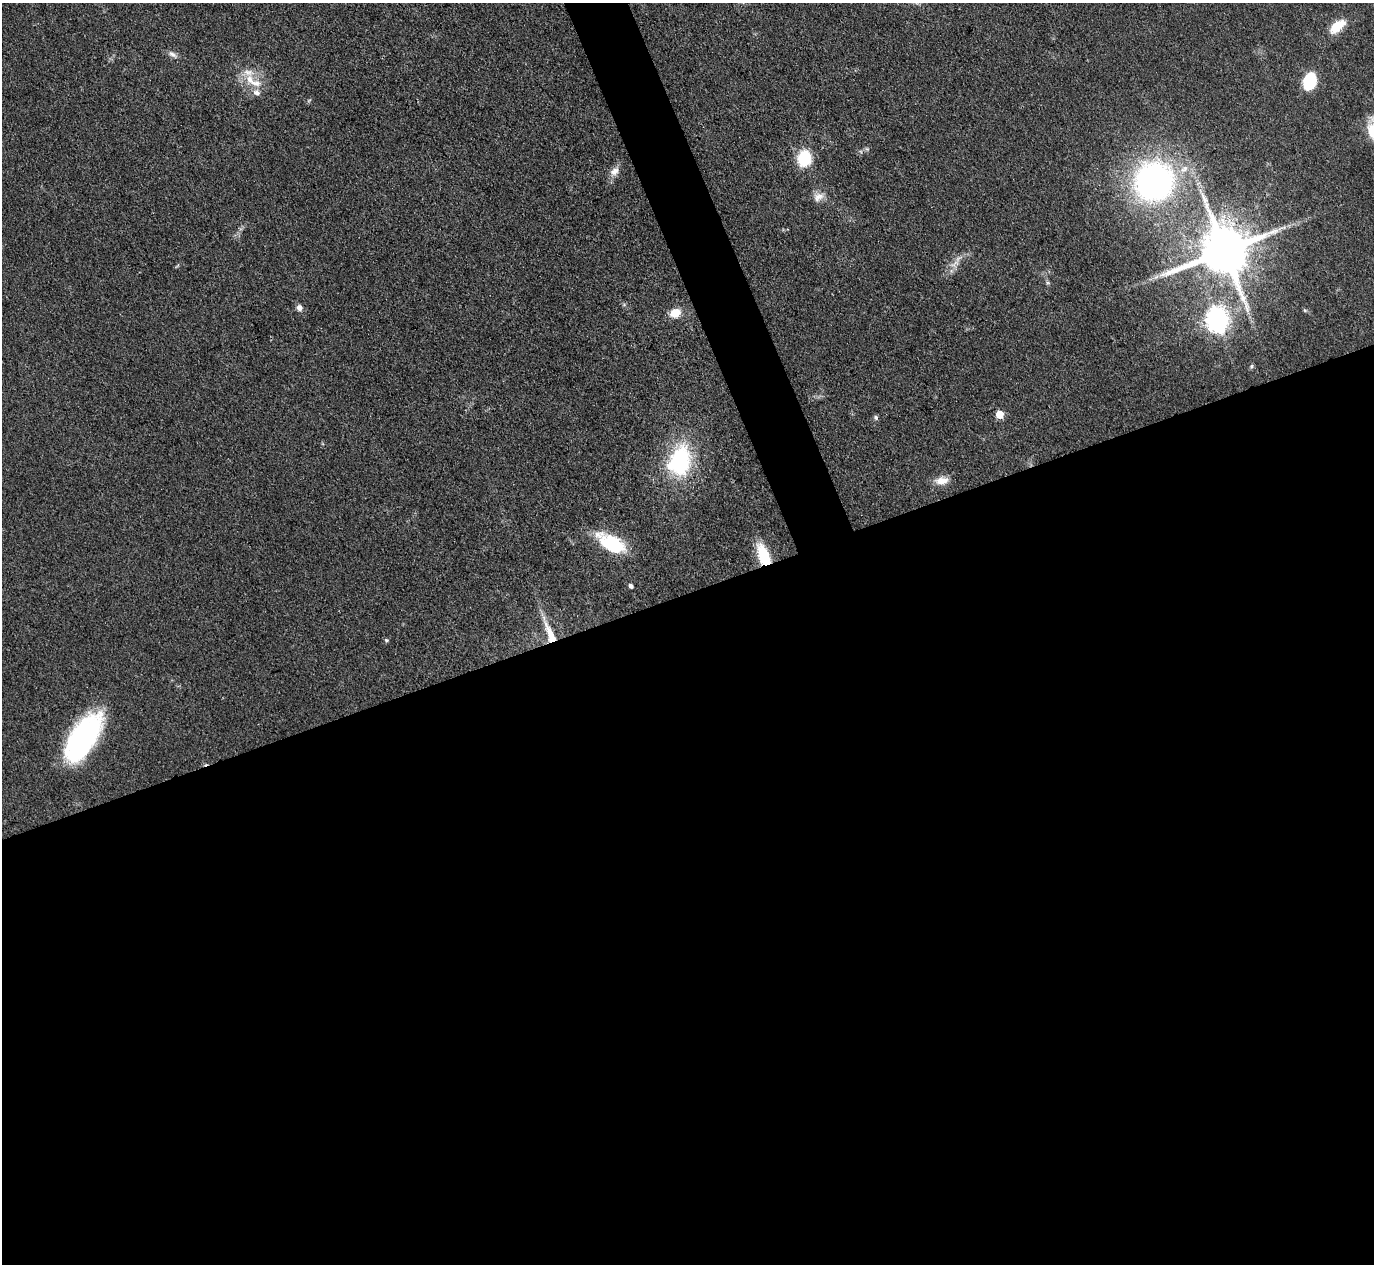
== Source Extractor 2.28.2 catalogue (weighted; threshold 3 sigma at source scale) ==
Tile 15 of 4 x 4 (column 3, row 4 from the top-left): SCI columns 2748-4119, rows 150-1411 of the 5494 x 5480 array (HDU 1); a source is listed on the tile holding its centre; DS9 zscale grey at full resolution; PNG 1376 x 1266 px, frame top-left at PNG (2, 3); no overlay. Shown black and unused: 55% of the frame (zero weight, under 3 of 4 exposures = <1% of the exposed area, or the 3 px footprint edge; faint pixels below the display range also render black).
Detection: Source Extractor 2.28.2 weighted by HDU 2 'WHT'; one run over the whole footprint, this tile lists its part. Background 0.0878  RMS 0.0065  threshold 0.0293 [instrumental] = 3 sigma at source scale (4.5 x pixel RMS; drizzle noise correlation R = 1.50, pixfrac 1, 0.05/0.05 arcsec/px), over >= 5 px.
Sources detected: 32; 1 inside a brighter object's white glare — not listed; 4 inside a brighter listed object's ellipse — not listed separately; the other 27 listed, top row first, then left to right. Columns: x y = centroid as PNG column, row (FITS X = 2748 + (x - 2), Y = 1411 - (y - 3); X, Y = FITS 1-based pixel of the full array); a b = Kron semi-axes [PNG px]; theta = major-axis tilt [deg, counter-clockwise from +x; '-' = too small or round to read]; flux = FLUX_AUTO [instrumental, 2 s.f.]
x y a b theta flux
1337 26 22 11 39 14
172 54 14 6 -35 3
250 80 20 10 -55 11
1310 81 14 10 72 36
867 149 6 4 -44 1.1
804 158 14 12 77 31
614 171 14 9 42 5.1
1154 181 35 33 53 210
818 197 15 11 27 5.8
1224 251 15 14 - 4100
955 264 17 8 41 6.2
1156 277 7 4 19 1.9
1048 283 6 4 -18 1
299 308 8 7 - 3.3
675 313 13 10 23 9
1216 322 8 7 - 390
1251 366 6 5 - 1.1
999 414 5 5 - 18
876 417 7 6 - 1.4
680 460 29 19 82 75
942 480 17 10 7 7.6
611 544 33 15 -30 40
764 555 26 11 -68 26
630 586 5 4 - 2.2
549 632 38 9 -68 16
386 640 5 5 - 1.1
83 737 47 21 58 130
Overlapping masked pixels (flux is a lower limit): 2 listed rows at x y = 764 555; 549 632